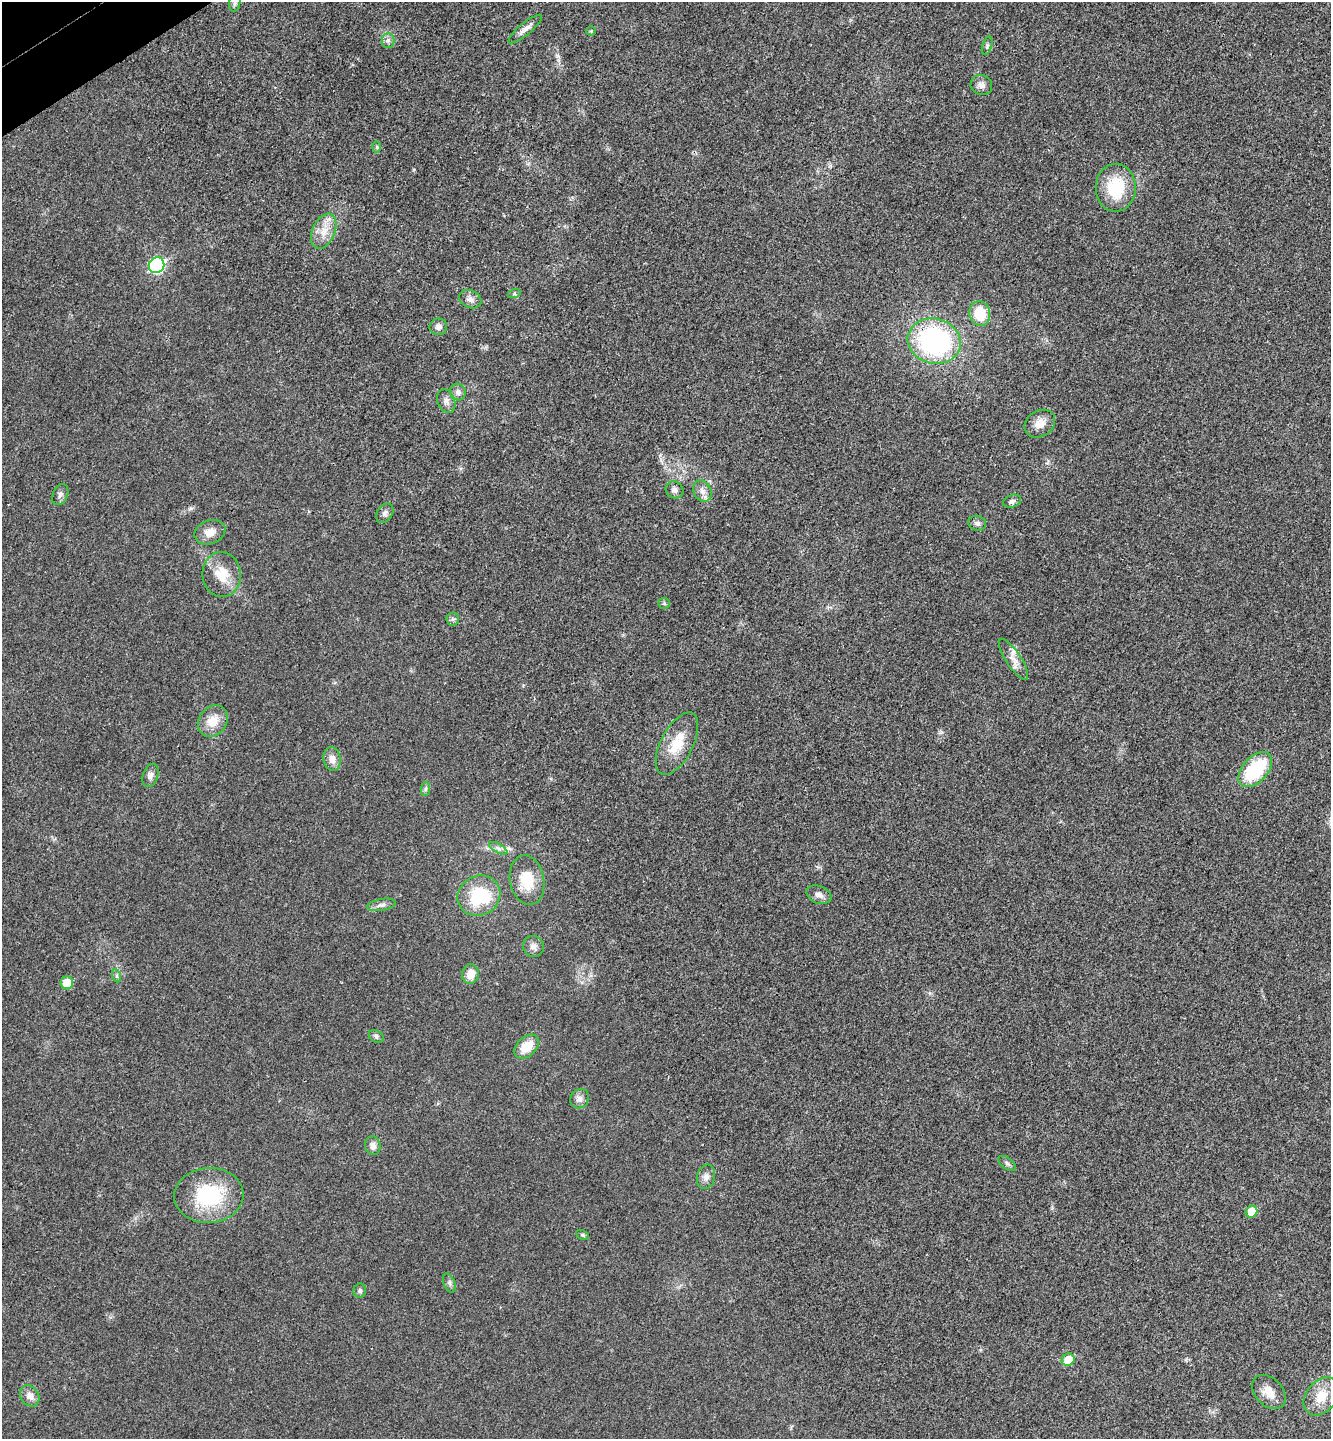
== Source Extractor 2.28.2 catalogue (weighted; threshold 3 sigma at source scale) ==
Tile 11 of 4 x 4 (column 3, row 3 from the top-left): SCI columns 2846-4174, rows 1491-2927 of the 5825 x 5852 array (HDU 1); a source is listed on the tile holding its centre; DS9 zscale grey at full resolution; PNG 1333 x 1441 px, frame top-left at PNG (2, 2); each listed source drawn as its Kron ellipse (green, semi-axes under 4 px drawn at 4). Shown black and unused: <1% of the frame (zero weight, under 3 of 4 exposures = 6% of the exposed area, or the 3 px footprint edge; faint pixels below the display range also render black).
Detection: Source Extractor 2.28.2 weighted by HDU 2 'WHT'; one run over the whole footprint, this tile lists its part. Background 0.0204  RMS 0.0063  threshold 0.0285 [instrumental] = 3 sigma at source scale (4.5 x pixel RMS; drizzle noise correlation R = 1.50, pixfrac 1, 0.05/0.05 arcsec/px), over >= 5 px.
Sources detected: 61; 1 inside a brighter object's white glare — neither listed nor drawn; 1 inside a brighter listed object's ellipse — not listed separately; the other 59 listed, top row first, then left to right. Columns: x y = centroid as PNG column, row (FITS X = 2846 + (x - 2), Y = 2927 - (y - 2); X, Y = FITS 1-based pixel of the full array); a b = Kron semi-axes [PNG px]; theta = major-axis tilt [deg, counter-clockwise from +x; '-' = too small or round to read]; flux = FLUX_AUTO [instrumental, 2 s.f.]
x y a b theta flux
235 3 9 5 81 1.6
525 29 21 6 39 4
591 31 5 5 - 0.84
388 40 7 6 - 2.1
987 46 9 4 72 1.4
981 85 11 10 - 3.1
377 147 6 4 -89 0.89
1116 188 24 20 89 28
324 231 18 11 66 9.1
157 265 8 7 - 95
514 294 6 4 18 0.93
470 299 11 8 -25 3.5
980 314 12 10 -77 17
438 327 9 8 - 2.7
934 341 27 22 -14 110
458 392 8 8 - 2.7
446 401 12 8 -66 3.4
1040 424 16 13 34 6.8
675 490 9 8 - 2.7
702 491 11 9 -63 3.8
60 495 11 7 67 2.3
1012 501 9 6 19 1.8
385 513 11 7 55 2.4
977 523 9 7 -15 2.2
210 532 16 11 21 7
222 575 22 19 -85 15
664 603 6 5 - 1
453 619 6 6 - 1.6
1013 659 24 7 -57 6.1
213 721 17 13 54 11
677 744 34 16 62 18
332 759 12 8 -78 4.6
1255 770 21 12 47 41
151 775 12 7 70 3.1
425 789 7 4 88 1.3
498 848 10 4 -30 2.1
527 880 25 17 -79 18
819 895 13 8 -21 3.4
479 896 22 19 30 33
381 905 14 6 10 2.7
533 946 11 10 - 3.5
470 974 10 8 81 8
117 976 6 4 -72 1.1
67 983 6 6 - 12
376 1036 8 5 -30 1.4
527 1047 14 9 44 12
580 1099 10 9 - 3.6
373 1146 9 7 -77 3.4
1007 1163 10 5 -37 1.8
706 1177 12 9 77 3.7
209 1195 34 27 4 46
1251 1212 6 5 - 13
583 1235 7 4 -27 0.94
449 1283 10 5 -69 1.7
360 1291 7 6 - 1.5
1068 1360 6 6 - 13
1269 1392 19 13 -47 8.5
30 1396 11 9 -56 4.6
1321 1396 21 15 52 13
Overlapping masked pixels (flux is a lower limit): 1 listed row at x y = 934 341
Isophote crosses this tile's border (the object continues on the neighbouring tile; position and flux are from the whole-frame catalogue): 1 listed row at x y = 235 3